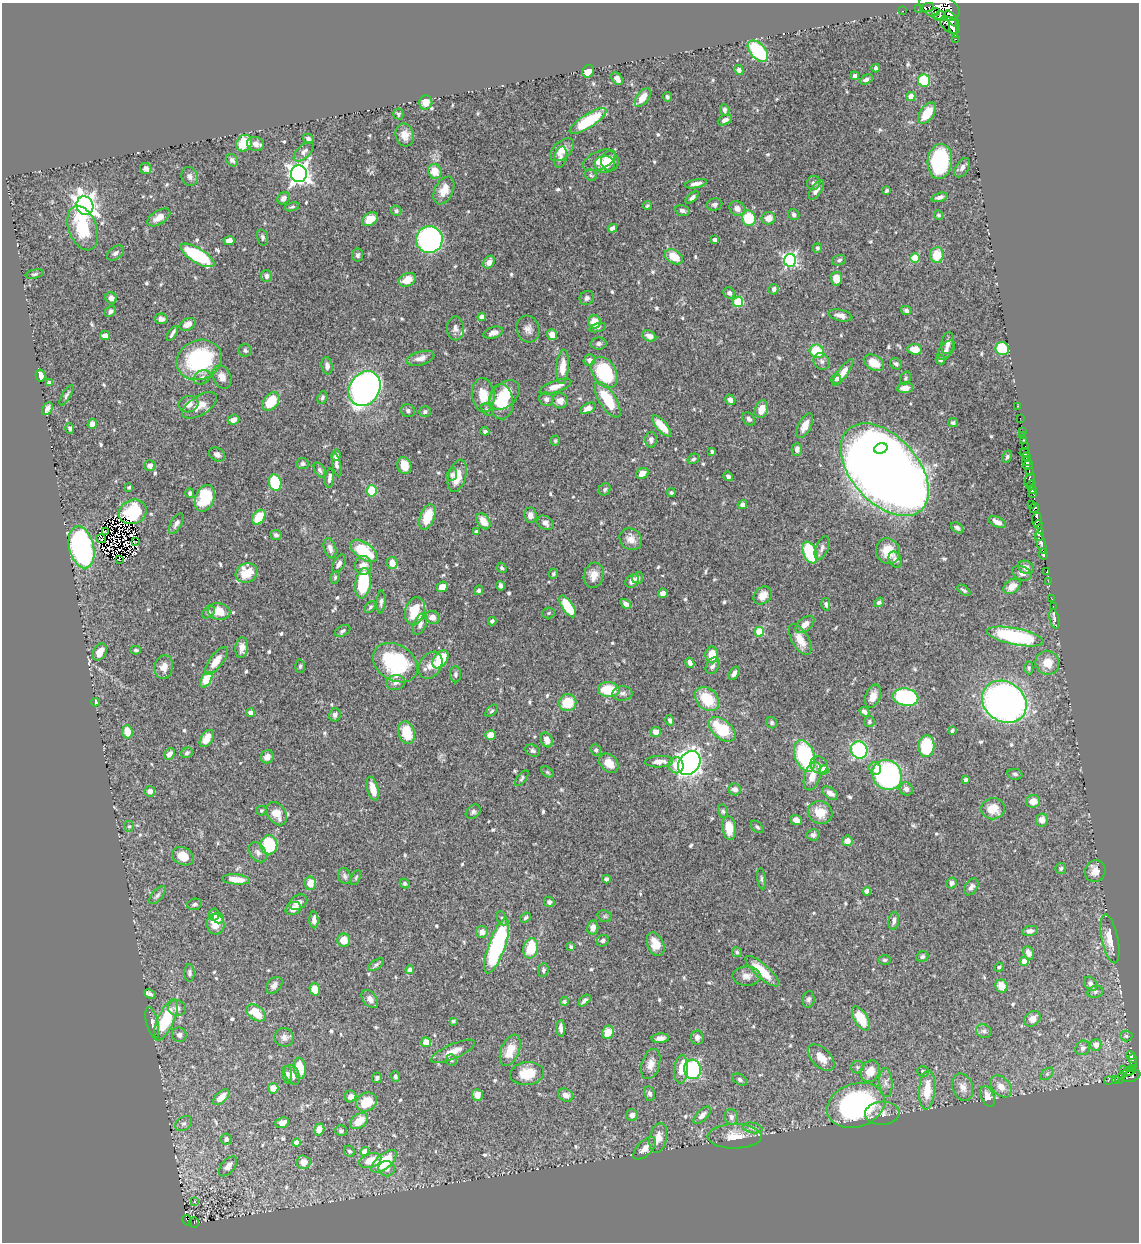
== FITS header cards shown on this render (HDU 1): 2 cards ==
NAXIS1  =                 1137
NAXIS2  =                 1240

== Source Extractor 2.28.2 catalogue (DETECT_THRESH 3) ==
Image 1137 x 1240 px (HDU 1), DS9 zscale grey, 1 PNG px = 1 image px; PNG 1141 x 1244 px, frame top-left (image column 1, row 1240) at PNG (2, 3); each listed source drawn as its Kron ellipse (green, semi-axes under 4 px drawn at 4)
Background 0.636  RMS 0.014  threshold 0.042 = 3 sigma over >= 5 px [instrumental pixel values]
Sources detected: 650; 11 with non-positive FLUX_AUTO (blend fragments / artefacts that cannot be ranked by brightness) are neither listed nor drawn; of the other 639, the 500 brightest by FLUX_AUTO listed and drawn (139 fainter detections omitted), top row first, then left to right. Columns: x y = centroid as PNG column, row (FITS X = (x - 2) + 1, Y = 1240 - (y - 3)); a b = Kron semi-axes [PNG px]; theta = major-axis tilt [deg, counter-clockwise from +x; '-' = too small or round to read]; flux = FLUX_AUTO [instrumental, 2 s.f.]
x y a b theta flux
939 7 21 12 -21 500
919 8 3 2 - 1.8
927 8 7 3 16 86
903 11 2 2 - 4.5
935 12 3 2 - 39
940 16 6 5 - 120
952 19 10 4 -50 230
950 25 11 7 -36 510
954 27 10 3 -79 300
955 39 3 2 - 35
758 51 12 7 -47 67
876 68 4 3 - 1.7
739 70 5 4 - 2.7
588 71 6 5 - 9.7
855 76 4 3 - 2.2
617 79 7 5 -52 5.5
866 79 7 4 28 3.1
924 81 6 6 - 37
911 96 4 4 - 9
643 97 11 6 54 15
667 97 5 4 - 1.5
426 102 7 6 - 9.5
725 110 5 5 - 2.8
927 113 12 7 56 20
398 114 5 5 - 1.6
725 120 7 4 27 4.4
588 121 21 7 33 50
405 135 11 9 -75 7.4
308 139 5 4 - 2.1
244 143 8 7 - 26
256 144 8 7 - 6.2
562 150 14 8 43 11
304 152 12 6 43 4.4
561 157 11 6 77 3.9
232 160 7 5 -47 3.2
599 160 17 9 24 9.9
610 161 10 9 - 9.3
940 161 17 12 85 92
605 164 10 8 2 11
962 168 10 6 58 4.1
146 169 6 5 - 4.3
435 171 7 6 - 14
299 174 8 8 - 590
591 175 6 5 - 1.7
190 176 9 8 - 3.9
814 183 7 6 - 2.8
696 184 11 4 11 4.5
444 190 15 9 64 12
816 190 11 5 58 5.9
887 190 4 3 - 1.6
692 197 8 4 41 2.8
939 197 8 4 17 3.2
284 198 7 5 42 4.7
714 204 8 6 12 2.8
85 206 9 8 - 730
647 206 5 4 - 1.6
292 207 7 4 14 1.5
737 208 8 7 - 4.9
682 210 7 5 -16 3.6
396 211 5 5 - 2.6
794 214 6 5 - 2.6
938 215 5 4 - 1.8
159 217 12 6 32 9.3
749 218 8 7 - 33
768 218 7 6 - 9.2
370 219 8 6 35 12
83 228 23 14 -69 39
612 228 5 4 - 3.7
262 237 8 5 -76 2.2
229 240 5 4 - 5.4
429 240 13 13 - 190
715 240 4 4 - 3.3
817 248 5 4 - 1.8
116 253 9 6 36 3.1
197 255 19 7 -31 82
358 255 6 5 - 2.4
937 255 8 6 86 20
674 257 10 6 -31 19
915 258 5 4 - 27
790 260 6 6 - 180
839 260 7 5 19 2
489 262 7 5 58 6.2
35 274 9 4 12 2
266 276 6 5 - 3.3
836 279 7 5 -87 12
407 280 9 6 28 14
774 289 5 4 - 2.9
729 293 6 5 - 3.5
111 298 6 5 - 4.6
587 298 8 6 39 2.9
738 302 5 5 - 46
906 310 5 4 - 2.5
110 311 6 4 43 2.8
841 315 12 5 -13 4.7
482 317 4 4 - 8.5
161 319 6 5 - 4.7
594 322 6 6 - 15
188 324 9 5 30 5.5
598 327 8 4 13 1.9
455 328 12 8 -88 5
528 329 13 11 -73 6
172 333 8 3 59 3
493 333 10 5 17 6
552 335 5 5 - 9.7
105 336 5 4 - 5.2
649 336 7 5 -28 5.6
599 343 8 6 3 3
948 343 11 6 81 4.5
1002 348 7 6 - 40
915 349 7 5 -7 13
245 350 6 6 - 2.2
946 350 11 6 48 3.6
817 351 7 6 - 30
420 358 14 6 16 6.4
199 360 23 19 23 100
589 360 6 5 - 3.7
940 360 5 4 - 2.1
822 361 9 7 -47 3.9
874 363 11 7 -30 14
896 364 6 5 - 2.1
327 366 9 5 -82 3.9
563 367 17 6 85 13
605 372 17 11 -59 64
843 372 16 5 53 9.1
40 376 6 4 -79 7
202 377 9 6 29 3.8
222 377 12 9 -64 7.3
905 378 7 5 67 1.6
836 379 5 4 - 2.1
49 383 4 4 - 4.8
555 387 17 6 20 8.4
905 388 8 5 6 7.2
365 389 18 15 57 430
66 395 11 4 60 2.1
483 395 17 11 -84 19
505 395 17 11 42 28
322 398 6 5 - 2.2
546 399 7 6 - 3.2
608 400 20 8 -58 33
730 400 5 5 - 5
560 401 8 7 - 6.1
271 402 10 7 53 28
501 402 17 12 -86 32
188 404 10 8 14 7.1
200 405 20 9 31 13
1018 406 2 2 - 4.5
588 408 8 5 29 6.5
47 409 7 4 65 4.8
762 409 9 6 75 11
408 410 7 6 - 2.4
487 410 7 5 -49 1.7
425 412 6 5 - 2.3
1020 418 2 2 - 2.7
749 419 7 5 -47 2.4
233 420 6 5 - 6.1
953 423 5 4 - 1.8
92 424 5 4 - 4.8
805 425 13 6 63 9.8
662 426 13 5 -49 16
70 428 5 4 - 2.1
485 431 4 3 - 2.2
1022 431 2 2 - 6.8
1023 435 4 3 - 14
651 440 8 6 89 3.4
1023 440 3 3 - 9.8
555 441 5 4 - 1.5
1025 446 4 3 - 13
881 448 7 5 19 44
797 449 6 5 - 4.4
712 451 4 3 - 1.7
1024 453 5 3 - 73
217 454 8 6 -28 3.3
336 455 6 4 79 2.9
1007 457 6 4 63 1.7
1026 457 4 3 - 73
693 459 6 5 - 1.8
1027 462 4 3 - 85
303 464 6 5 - 2.8
337 465 12 4 -79 3
1028 465 5 2 - 96
150 466 6 5 - 3.2
404 466 9 7 -73 13
320 470 8 5 -58 2.3
885 470 54 33 -48 2100
1029 472 4 3 - 110
642 473 7 5 31 7.6
452 475 6 5 - 2.3
457 476 16 8 74 17
728 476 5 4 - 2.5
329 478 9 4 84 3.8
1030 480 7 4 60 51
275 482 8 6 -74 57
1031 485 5 3 - 65
129 487 3 3 - 1.4
605 489 6 5 - 2
1032 490 4 3 - 110
372 491 6 5 - 29
190 493 5 4 - 2.3
671 493 4 4 - 1.7
1033 493 3 3 - 44
205 498 14 9 68 48
1032 504 3 2 - 25
742 505 5 4 - 4.3
1034 508 5 3 - 6.1
133 512 14 12 23 27
530 515 7 6 - 5.1
259 517 8 6 53 20
427 517 13 7 70 25
1037 520 7 5 81 290
483 521 9 6 -53 13
997 522 9 5 -26 6.1
176 523 11 5 60 4.1
545 523 8 6 -33 4.2
1038 525 4 2 - 16
957 528 7 5 -39 2.3
105 531 4 2 - 1.6
476 532 4 4 - 1.6
1040 534 6 4 79 120
276 535 5 5 - 2.1
101 539 5 3 - 1.6
631 539 12 10 -42 8.1
136 542 4 3 - 4.1
1041 543 11 4 -71 470
82 547 21 12 -76 220
330 548 10 6 -74 4.6
822 548 12 6 69 3.7
364 551 15 8 -35 43
888 551 13 11 -64 18
810 552 11 6 -67 66
1043 554 5 3 - 110
119 560 3 2 - 6.7
895 560 9 6 -63 4
392 563 6 5 - 10
339 564 10 5 61 4.1
363 565 9 8 - 8.8
1026 567 8 6 -25 6.7
502 568 5 4 - 1.6
1047 572 4 3 - 18
247 573 11 9 28 27
1022 573 10 6 -23 3.7
553 574 5 4 - 1.5
594 575 13 10 75 10
335 577 6 4 75 1.5
638 578 6 5 - 3
632 581 7 5 46 7.3
1048 581 2 2 - 4.9
363 583 15 7 82 59
500 586 4 3 - 3.3
1012 586 9 6 38 11
442 587 6 5 - 10
479 590 5 4 - 2.5
964 590 7 3 -35 1.8
663 593 5 4 - 4.8
763 595 10 8 45 10
1052 599 2 2 - 2.9
381 602 11 4 87 3
879 602 5 4 - 2.5
626 604 6 4 -34 4.1
826 604 6 4 -78 2.5
568 606 12 5 -57 42
1053 606 2 2 - 9.9
370 607 7 4 46 1.7
219 611 11 8 -11 18
415 611 14 9 73 29
209 612 7 5 38 1.9
549 613 6 5 - 1.6
432 617 7 6 - 6.4
1054 619 10 4 -77 2.1
492 621 4 3 - 2.1
420 624 12 6 67 3.8
805 624 11 6 40 8.1
342 631 8 5 28 2.4
759 632 5 4 - 36
1015 636 29 8 -11 100
800 640 17 8 -60 12
242 648 10 6 84 6.2
136 650 5 3 - 1.5
100 652 9 6 60 11
712 655 8 6 -88 21
440 659 10 6 54 43
216 661 16 6 52 12
395 663 24 17 -33 110
690 663 5 4 - 4.1
1047 663 12 11 - 15
431 665 14 10 58 10
300 666 7 4 88 1.8
712 666 9 6 61 4.2
164 667 12 9 76 9.1
1029 668 6 4 -90 1.6
734 673 7 4 59 3.8
456 674 8 5 -87 2.2
206 680 8 5 58 24
396 683 10 7 8 4.6
609 690 11 7 -5 33
622 693 10 7 1 4.3
873 696 12 7 69 8.5
906 697 13 8 -11 120
707 699 14 10 -45 32
96 702 4 3 - 1.6
1004 702 23 19 -36 450
568 703 9 8 - 27
492 711 8 4 44 1.6
864 712 5 4 - 3.7
250 713 4 4 - 6.2
335 715 6 6 - 2.8
670 720 5 4 - 2.7
869 721 5 5 - 1.6
772 723 6 5 - 1.9
722 729 15 9 -40 40
952 731 3 3 - 1.5
127 732 6 5 - 13
656 732 5 5 - 7.1
406 733 11 8 -76 27
490 735 5 5 - 10
207 738 9 5 58 9.5
547 740 8 5 -65 8.5
926 746 11 8 86 51
596 750 6 5 - 1.9
859 750 9 8 - 94
533 751 8 5 -26 2.4
187 753 6 5 - 1.9
169 754 6 4 50 6.7
805 756 16 9 -70 100
267 757 7 6 - 5.9
659 762 14 5 2 7.2
609 763 11 8 -45 10
689 763 13 10 54 450
676 765 8 7 - 14
819 765 9 8 - 4.6
875 768 6 6 - 8.7
824 770 4 4 - 20
547 772 7 4 -36 1.5
1015 774 7 5 -11 2.2
887 775 15 14 - 180
812 776 14 8 73 11
522 778 9 4 54 1.9
966 780 4 3 - 2.2
373 789 12 5 -75 10
735 789 6 6 - 4.9
906 789 7 6 - 4.1
150 791 5 5 - 4.9
830 793 9 5 -32 4.9
1033 801 7 6 - 10
993 809 12 10 7 16
261 810 5 5 - 1.5
723 811 7 4 -79 1.6
473 812 8 6 41 2.6
820 812 12 11 - 16
277 814 13 9 -54 13
796 820 6 4 -22 7.6
1042 820 6 6 - 6.9
129 826 6 5 - 1.7
757 827 7 5 -43 2.1
729 828 12 7 -81 19
813 835 6 5 - 2.5
847 841 5 5 - 5.7
269 845 9 8 - 49
258 852 11 7 -53 4.6
183 856 11 8 -27 14
1061 868 5 5 - 1.7
1095 871 11 10 - 8.6
345 876 8 6 -72 2.8
356 877 8 4 64 1.6
236 879 14 5 -5 13
606 879 4 4 - 2.4
761 879 11 4 -84 1.8
310 883 6 5 - 13
405 883 5 4 - 1.7
952 883 5 5 - 3
971 887 9 6 56 3.6
867 891 4 4 - 5.8
157 895 11 5 49 2.6
298 902 9 7 32 5.3
549 902 5 5 - 2.4
195 904 8 5 14 2.5
293 908 8 6 26 7.4
214 915 6 5 - 5.4
605 916 7 5 -20 1.7
218 918 6 5 - 5.8
502 918 7 5 -63 1.9
526 918 6 4 35 1.7
314 920 8 4 -88 4.7
894 921 9 5 82 3.4
215 924 10 9 - 16
593 928 7 5 81 6.2
1030 931 8 5 11 3.4
482 932 6 6 - 7.2
1110 939 25 8 -78 14
344 940 6 6 - 12
603 941 6 5 - 2.8
656 944 12 8 -66 13
497 946 29 8 70 130
571 947 4 3 - 1.7
531 948 10 7 77 30
737 952 5 5 - 1.5
1028 953 7 5 -64 5.8
922 957 6 5 - 2.1
885 960 6 4 0 1.7
1024 961 4 4 - 9.4
376 965 9 4 35 2.2
999 967 5 4 - 2.3
410 970 4 4 - 6
543 970 7 5 84 2
762 971 21 7 -42 23
189 973 9 5 -89 2.7
746 976 14 9 -1 6.8
1091 984 8 5 -51 4.6
274 985 10 6 47 3.7
1001 986 7 6 - 13
315 989 6 5 - 20
1095 992 8 6 17 2.4
150 994 6 4 -26 2.4
370 999 10 6 -52 4.8
809 999 8 6 81 2.6
564 1001 4 4 - 1.9
584 1001 7 4 41 3.1
177 1008 9 7 -16 4.9
256 1013 11 7 -37 23
861 1019 13 6 -59 27
1033 1019 9 7 40 8
166 1020 22 8 65 57
453 1021 4 3 - 2.4
152 1023 16 6 -76 4.6
561 1028 8 4 -86 4.7
984 1031 8 6 -30 3.2
608 1032 7 5 65 13
179 1035 7 7 - 3.6
1126 1036 6 5 - 1.6
284 1037 10 9 - 4.7
697 1037 7 6 - 3.8
660 1038 9 5 4 4.8
426 1042 5 5 - 15
1096 1045 6 5 - 8.1
1083 1048 8 7 - 4.3
510 1050 16 9 68 18
453 1051 24 7 23 13
1131 1056 5 3 - 29
821 1058 16 9 -44 11
1133 1059 3 3 - 47
451 1060 6 5 - 1.7
651 1064 15 9 73 8.1
1134 1065 3 3 - 29
857 1067 6 6 - 1.9
300 1068 10 6 -81 19
681 1069 14 6 86 10
692 1069 10 8 -84 150
1123 1069 3 2 - 2.7
1132 1069 3 2 - 1.7
870 1071 11 9 61 13
923 1071 6 5 - 1.8
1129 1071 7 3 25 7.3
527 1073 17 11 8 21
1047 1074 7 4 45 2
287 1075 9 4 -87 2.5
292 1075 10 7 -62 6
395 1076 6 4 -69 2.2
1131 1076 10 5 18 60
377 1078 5 5 - 2.6
1120 1078 5 3 - 30
1116 1079 4 2 - 7.7
740 1080 8 5 -33 2.3
1108 1081 2 2 - 6
886 1083 14 6 -87 5.2
1001 1086 12 9 -45 9.3
963 1087 14 10 -72 8.7
273 1088 5 5 - 10
927 1090 19 8 85 21
650 1094 7 5 -78 3.3
477 1095 6 5 - 9.3
566 1095 8 6 -32 6.2
351 1096 6 6 - 5.6
221 1097 10 5 44 11
988 1097 11 6 -68 8.4
366 1102 11 8 31 25
856 1105 29 21 18 210
882 1113 17 11 3 8.4
632 1115 6 6 - 4.2
702 1115 11 5 45 4.9
731 1117 8 6 -70 3.6
359 1121 10 6 37 15
282 1123 7 5 20 5.9
184 1124 9 6 36 3.2
753 1128 10 5 -10 2.9
319 1129 6 5 - 8.5
341 1131 6 5 - 2.3
735 1136 27 12 0 17
658 1138 15 8 79 9.5
226 1139 5 5 - 4.6
297 1143 4 4 - 11
645 1148 14 7 45 6.9
349 1151 6 5 - 2
365 1152 5 4 - 15
370 1161 11 7 19 17
384 1161 15 7 40 46
303 1162 7 7 - 8.4
228 1166 12 6 50 6.2
387 1169 8 7 - 4.3
194 1202 4 4 - 3.5
187 1220 6 4 -59 22
194 1222 5 4 - 18
At the frame edge (FLAGS 8, measured only in part): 1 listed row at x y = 939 7
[139 fainter detections neither listed nor drawn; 11 non-positive-flux detections neither listed nor drawn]